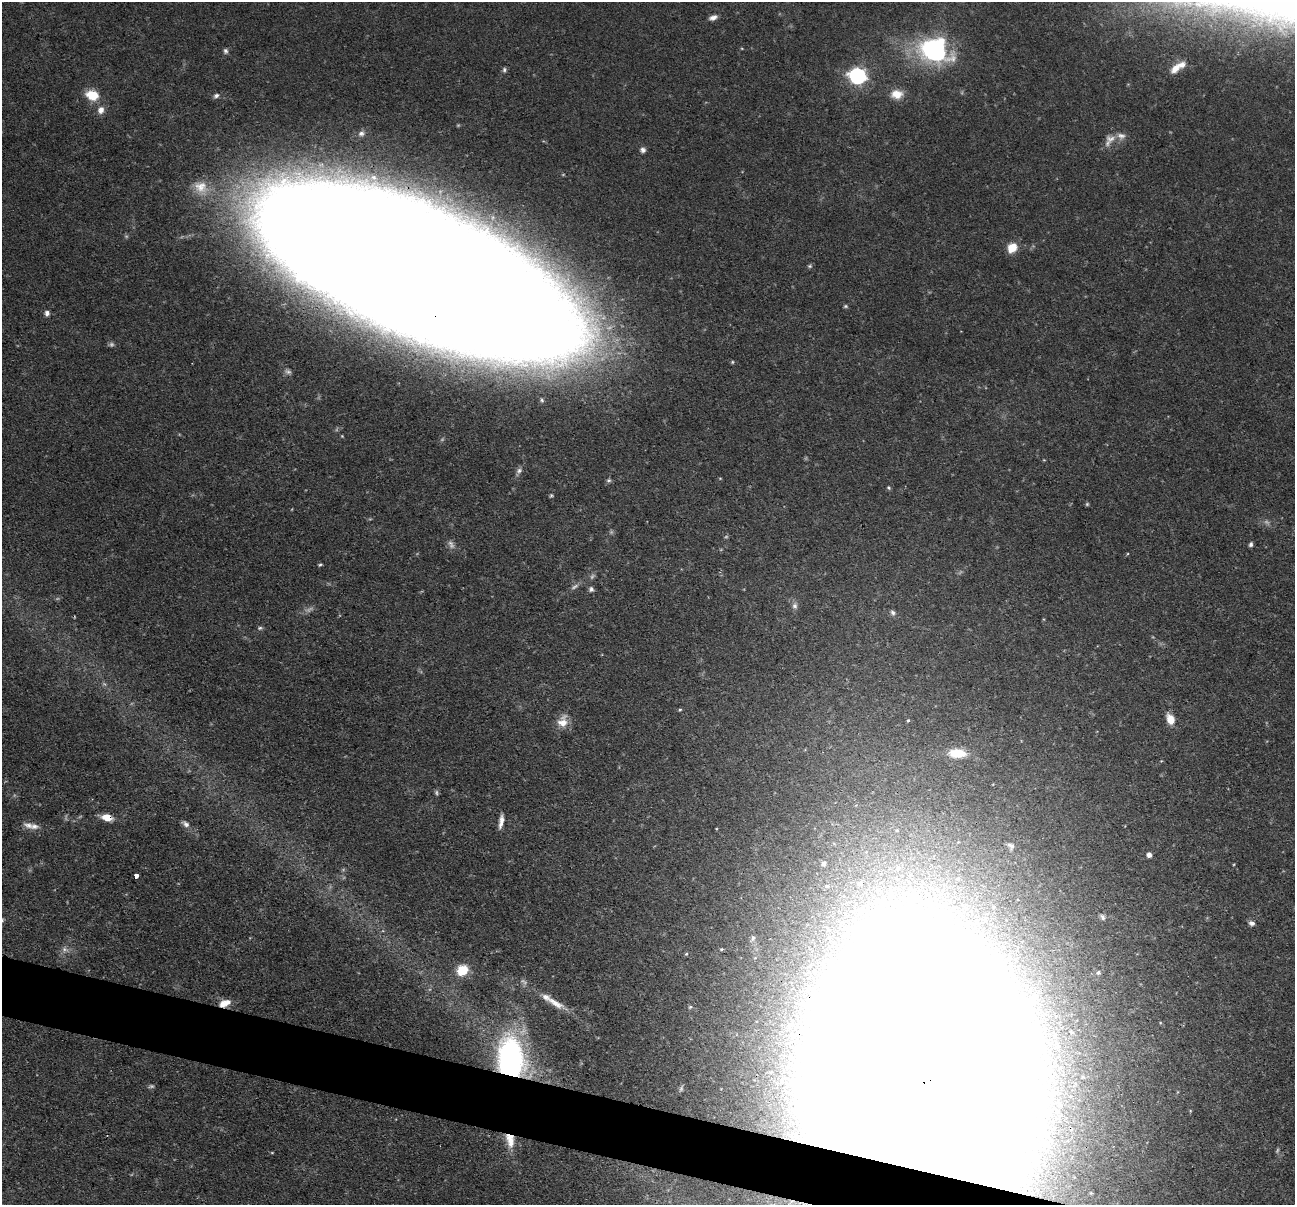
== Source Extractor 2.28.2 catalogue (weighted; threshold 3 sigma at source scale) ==
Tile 6 of 4 x 4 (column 2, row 2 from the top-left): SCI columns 1295-2587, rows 2659-3861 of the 5176 x 5193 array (HDU 1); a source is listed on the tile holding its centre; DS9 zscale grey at full resolution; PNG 1297 x 1207 px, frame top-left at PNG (2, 2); no overlay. Shown black and unused: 4% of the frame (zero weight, under 3 of 4 exposures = <1% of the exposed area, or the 3 px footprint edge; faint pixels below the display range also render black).
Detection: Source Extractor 2.28.2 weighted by HDU 2 'WHT'; one run over the whole footprint, this tile lists its part. Background 0.0635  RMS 0.0044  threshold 0.0198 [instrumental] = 3 sigma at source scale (4.5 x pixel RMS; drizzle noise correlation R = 1.50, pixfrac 1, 0.05/0.05 arcsec/px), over >= 5 px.
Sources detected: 81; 11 too faint to see at this stretch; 2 inside a brighter object's white glare — not listed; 6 inside a brighter listed object's ellipse — not listed separately; the other 62 listed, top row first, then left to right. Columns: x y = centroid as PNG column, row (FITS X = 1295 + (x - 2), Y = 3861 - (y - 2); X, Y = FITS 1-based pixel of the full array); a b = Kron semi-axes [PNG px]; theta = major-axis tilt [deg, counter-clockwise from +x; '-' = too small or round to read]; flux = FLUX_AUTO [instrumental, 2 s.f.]
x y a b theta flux
713 17 10 5 20 2.2
934 50 26 21 -15 78
225 51 7 5 -73 1.1
1175 68 15 8 46 4.4
504 70 6 5 - 0.88
857 76 8 8 - 92
897 94 14 11 -1 6
92 95 12 9 -20 11
216 96 8 6 40 1.4
101 110 9 8 - 2.8
361 133 8 7 - 1.5
1110 139 15 11 11 4
643 150 7 6 - 1.5
1012 248 11 9 50 7.3
810 266 6 5 - 0.77
432 278 266 79 -22 4400
845 306 6 4 1 0.66
47 313 7 6 - 1.5
288 372 8 6 -2 1.5
542 400 5 4 - 0.67
342 436 4 4 - 0.4
519 471 8 7 - 1.6
889 488 5 5 - 0.69
551 496 6 3 19 0.62
1251 544 5 4 - 1.1
320 565 5 3 - 0.58
591 589 7 6 - 1.2
795 606 8 7 - 1.8
893 613 8 5 -57 1.2
260 628 7 5 13 0.84
680 710 4 4 - 0.6
1170 719 10 7 -67 6.1
908 720 4 4 - 0.5
563 722 17 13 71 5.6
957 753 18 9 -2 11
107 817 12 7 -13 5.9
501 821 15 5 79 3.1
186 824 10 7 -43 2
34 826 13 8 -2 3.1
1011 846 11 7 -41 1.8
1149 855 5 4 - 2.1
824 864 7 6 - 1.4
136 876 3 3 - 15
860 883 10 8 29 2.9
827 886 6 6 - 1
903 899 16 8 86 6.4
1103 917 9 5 -63 1.1
1252 923 8 6 -18 1.6
753 938 7 5 73 0.97
64 949 8 6 -47 1.7
721 949 4 3 - 0.48
686 954 4 4 - 0.52
462 970 13 11 41 9.4
1098 973 5 4 - 0.77
225 1003 15 8 20 4.9
555 1003 29 8 -31 6.3
690 1007 5 5 - 0.65
511 1059 38 24 -84 110
921 1079 119 85 -78 15000
681 1089 9 5 64 1.1
511 1142 16 10 90 5.5
272 1153 5 3 - 0.37
Overlapping masked pixels (flux is a lower limit): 6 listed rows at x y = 432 278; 107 817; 136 876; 225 1003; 511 1059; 921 1079
Isophote crosses this tile's border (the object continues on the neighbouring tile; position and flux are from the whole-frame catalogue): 2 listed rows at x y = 432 278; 921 1079